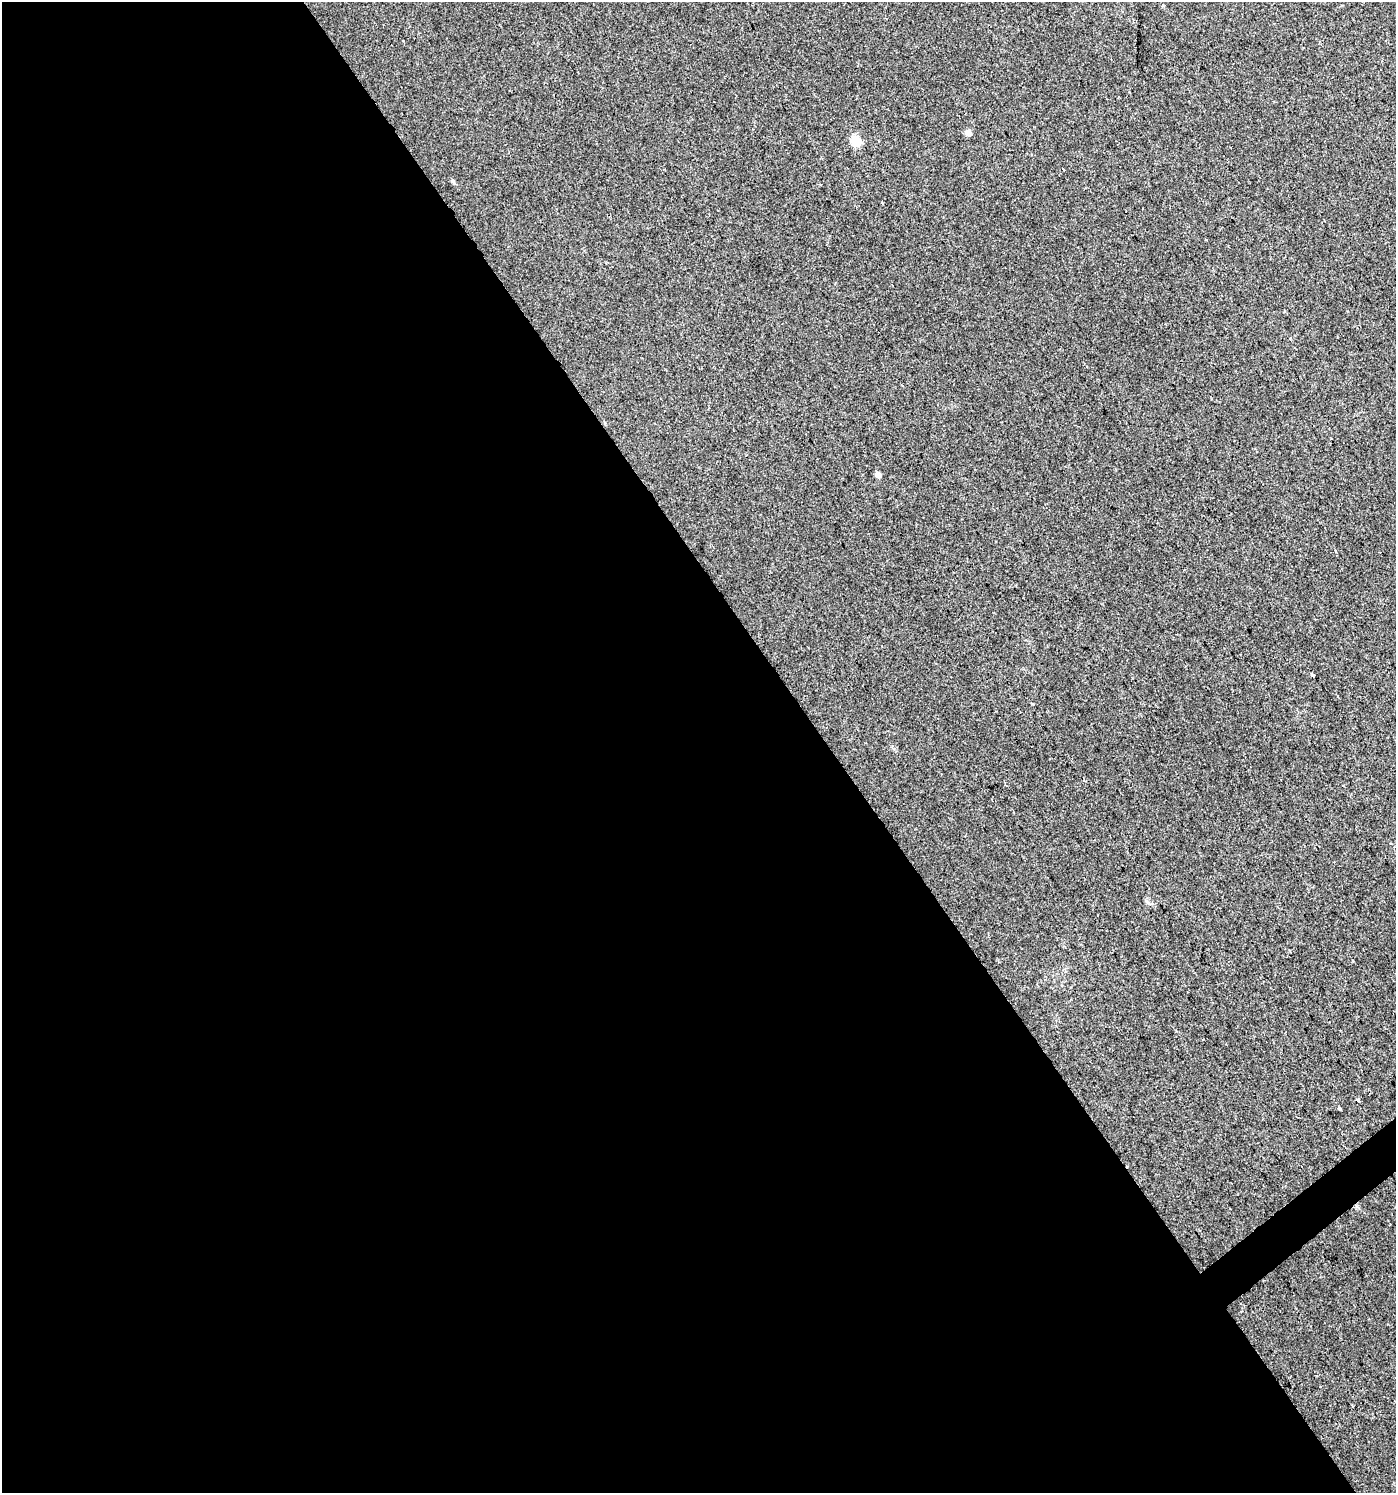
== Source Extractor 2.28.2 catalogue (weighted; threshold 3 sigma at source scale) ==
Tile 9 of 4 x 4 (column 1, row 3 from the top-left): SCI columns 132-1525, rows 1495-2985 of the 5903 x 5967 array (HDU 1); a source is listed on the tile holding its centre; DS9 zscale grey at full resolution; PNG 1398 x 1495 px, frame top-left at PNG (2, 2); no overlay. Shown black and unused: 60% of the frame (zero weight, under 2 of 3 exposures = <1% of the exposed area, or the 3 px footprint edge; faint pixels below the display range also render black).
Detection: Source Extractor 2.28.2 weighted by HDU 2 'WHT'; one run over the whole footprint, this tile lists its part. Background 0.00676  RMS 0.0064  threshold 0.0287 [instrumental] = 3 sigma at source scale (4.5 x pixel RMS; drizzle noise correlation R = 1.50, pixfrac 1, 0.0396/0.0396 arcsec/px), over >= 5 px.
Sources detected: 9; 3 cosmic-ray / hot-pixel residue — not listed; the other 6 listed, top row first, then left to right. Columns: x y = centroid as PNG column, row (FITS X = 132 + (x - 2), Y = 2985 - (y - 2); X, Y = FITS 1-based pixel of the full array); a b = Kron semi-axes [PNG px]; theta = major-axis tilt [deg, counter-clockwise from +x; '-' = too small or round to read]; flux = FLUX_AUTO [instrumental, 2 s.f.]
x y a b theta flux
968 133 9 7 63 2.1
856 140 6 5 - 32
882 203 3 2 - 0.62
878 474 5 4 - 4.1
1312 674 5 3 - 2.8
1339 1108 3 3 - 3.8